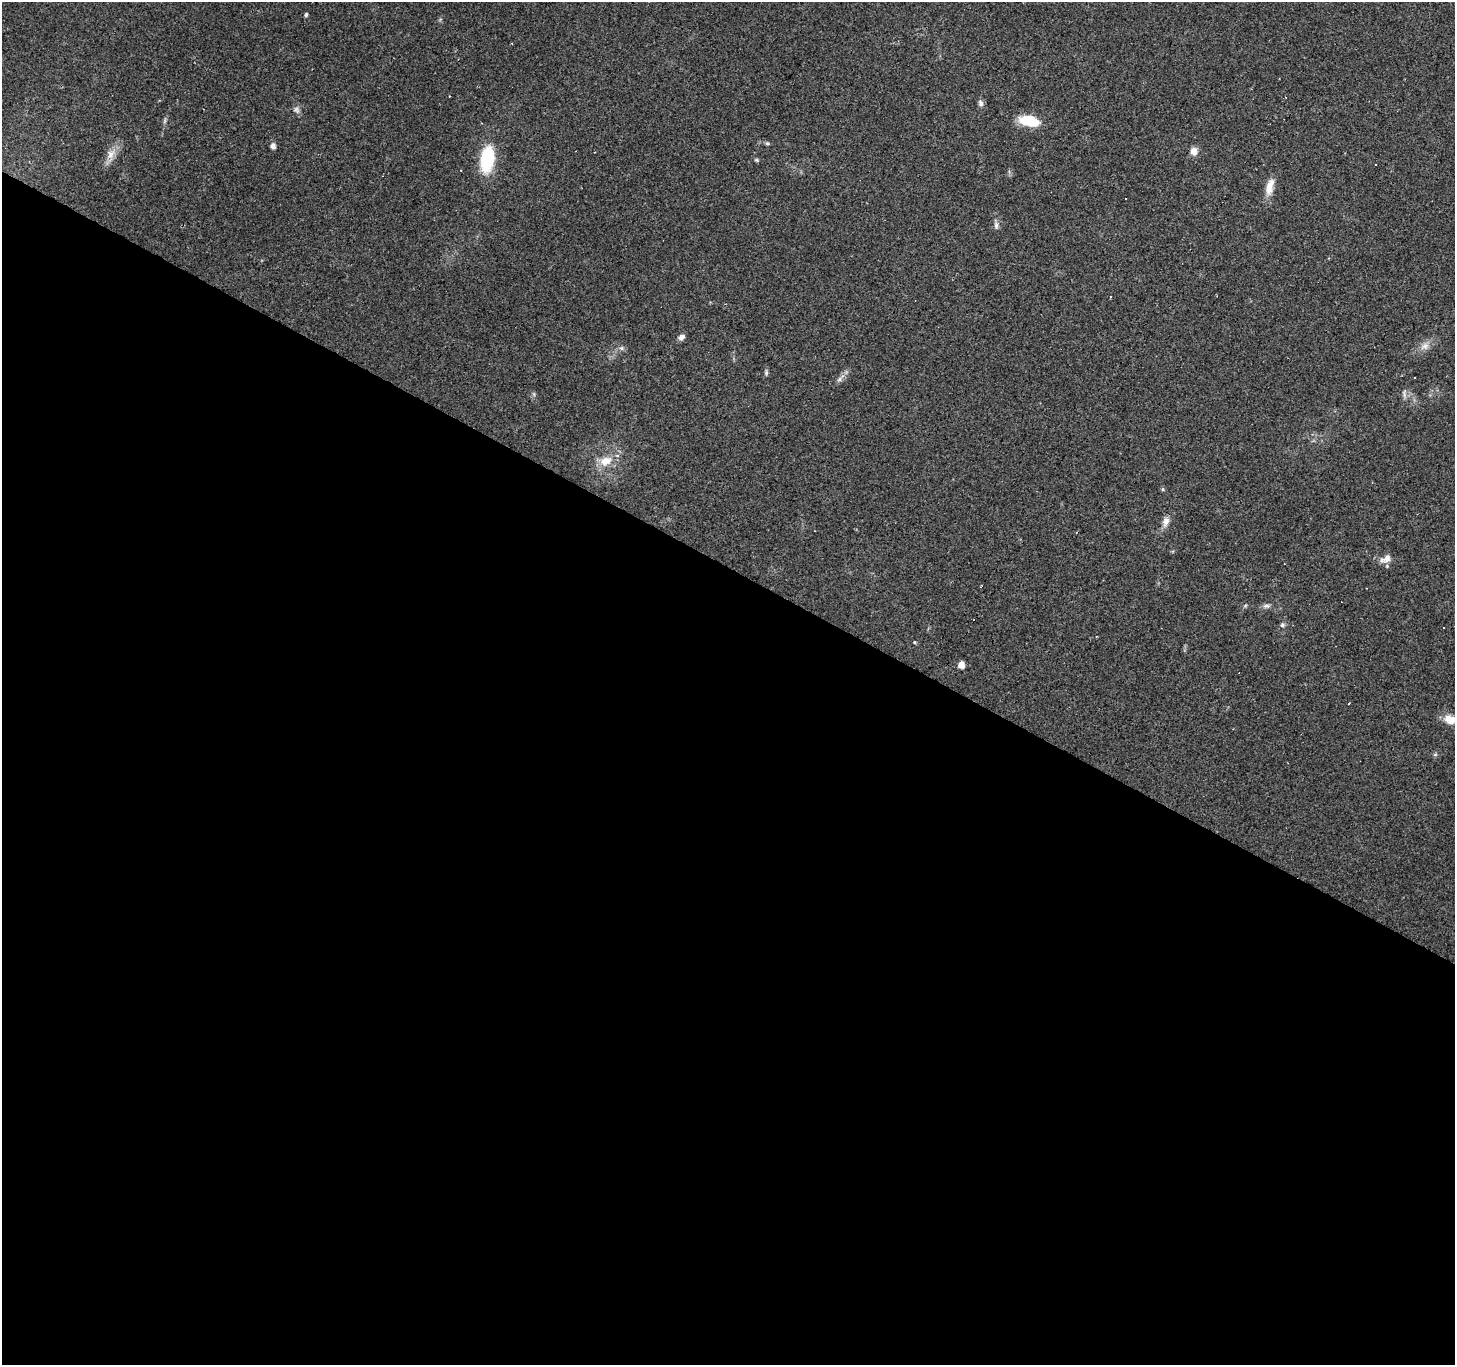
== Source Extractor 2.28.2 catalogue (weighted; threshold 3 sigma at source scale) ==
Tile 14 of 4 x 4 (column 2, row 4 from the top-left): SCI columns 1454-2906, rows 192-1554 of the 5817 x 5901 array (HDU 1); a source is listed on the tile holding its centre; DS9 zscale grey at full resolution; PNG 1457 x 1367 px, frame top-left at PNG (2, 2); no overlay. Shown black and unused: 58% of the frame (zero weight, under 2 of 3 exposures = <1% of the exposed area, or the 3 px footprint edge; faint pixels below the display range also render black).
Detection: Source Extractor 2.28.2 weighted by HDU 2 'WHT'; one run over the whole footprint, this tile lists its part. Background 0.0945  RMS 0.0063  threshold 0.0282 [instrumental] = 3 sigma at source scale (4.5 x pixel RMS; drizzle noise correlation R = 1.50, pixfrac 1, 0.0396/0.0396 arcsec/px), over >= 5 px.
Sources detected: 40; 1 too faint to see at this stretch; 10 cosmic-ray / hot-pixel residue — not listed; the other 29 listed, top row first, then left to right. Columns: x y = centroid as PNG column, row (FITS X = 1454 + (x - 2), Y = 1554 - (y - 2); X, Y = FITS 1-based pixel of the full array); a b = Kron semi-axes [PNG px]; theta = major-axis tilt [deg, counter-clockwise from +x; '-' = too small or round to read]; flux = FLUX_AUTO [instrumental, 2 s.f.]
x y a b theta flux
306 15 5 4 - 0.95
981 103 10 6 -72 2.1
297 110 11 7 -58 2.3
1029 121 23 11 -12 18
767 143 6 5 - 0.95
273 146 6 5 - 2.9
1194 151 9 8 - 5
111 155 18 10 69 6.9
487 159 29 14 83 32
756 160 6 4 -20 0.91
1270 187 23 9 76 7.5
996 225 9 6 90 2.1
681 337 9 6 32 2.5
1425 346 13 10 35 4.7
621 348 7 6 - 1.6
766 372 8 5 -82 1.2
1415 377 3 2 - 0.86
840 378 16 5 43 3
1404 394 13 4 86 1.9
606 461 18 12 24 10
1163 489 6 5 - 0.94
1166 521 13 8 74 4.3
1386 559 17 9 27 4.8
1266 606 12 5 -3 2
1282 625 6 6 - 1.4
1096 636 3 3 - 1.4
961 665 5 5 - 6
1450 720 15 10 -20 8.9
1435 755 6 4 -19 0.9
Isophote crosses this tile's border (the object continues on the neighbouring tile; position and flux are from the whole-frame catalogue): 1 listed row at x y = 1450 720